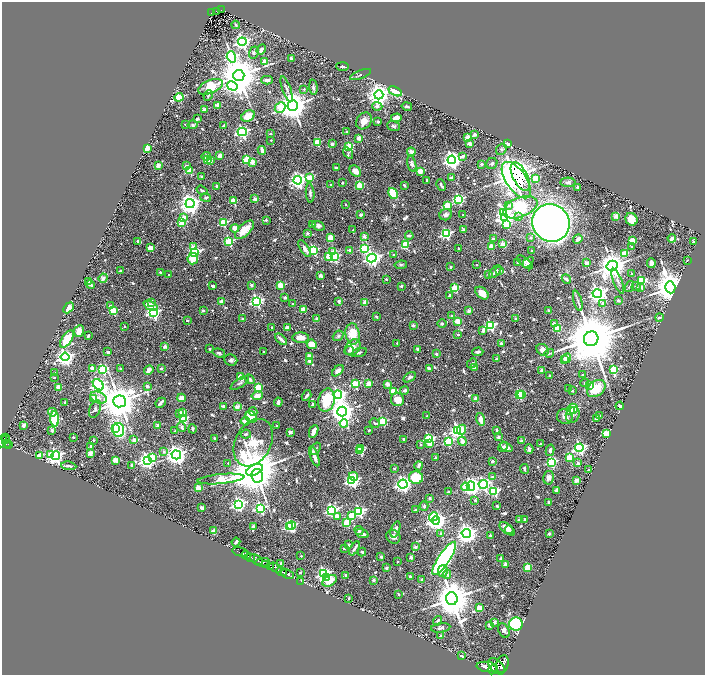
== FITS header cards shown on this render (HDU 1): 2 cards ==
NAXIS1  =                 1406
NAXIS2  =                 1345

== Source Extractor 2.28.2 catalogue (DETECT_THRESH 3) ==
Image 1406 x 1345 px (HDU 1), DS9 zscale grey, zoomed out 1/2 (1 PNG px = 2 x 2 image px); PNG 707 x 677 px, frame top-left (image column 2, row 1345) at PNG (2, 2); each listed source drawn as its Kron ellipse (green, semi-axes under 4 px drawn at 4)
Background 1.2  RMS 0.031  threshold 0.0943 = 3 sigma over >= 5 px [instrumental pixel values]
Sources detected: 818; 38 cannot appear on this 1/2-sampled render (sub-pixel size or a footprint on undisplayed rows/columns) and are neither listed nor drawn; of the other 780, the 500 brightest by FLUX_AUTO listed and drawn (280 fainter detections omitted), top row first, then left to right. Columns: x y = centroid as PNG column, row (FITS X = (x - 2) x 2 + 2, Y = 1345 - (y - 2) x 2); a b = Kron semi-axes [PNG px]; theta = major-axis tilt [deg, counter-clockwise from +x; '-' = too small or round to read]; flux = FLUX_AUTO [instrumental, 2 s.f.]
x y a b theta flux
221 10 3 2 - 69
217 11 3 2 - 93
212 13 3 3 - 96
236 25 4 3 - 10
242 42 4 4 - 1900
261 49 5 3 - 27
254 53 6 4 69 19
231 57 5 4 - 1200
291 59 2 2 - 62
265 61 4 2 - 130
343 66 6 3 -1 13
239 75 5 5 - 28000
361 75 11 3 22 11
267 80 6 3 -1 23
232 86 5 4 - 810
210 87 13 6 23 370
313 87 7 4 -86 19
287 89 13 3 -70 20
304 89 2 2 - 13
395 91 7 3 -28 110
208 95 5 3 - 11
379 95 4 4 - 5200
179 97 5 3 - 310
217 105 3 3 - 52
293 105 5 5 - 14000
377 106 5 4 - 21
407 106 5 2 - 16
280 107 6 4 48 190
204 110 2 2 - 75
248 116 7 5 27 94
396 118 5 4 - 34
197 119 3 2 - 10
364 121 9 7 51 70
378 121 4 3 - 11
186 125 2 2 - 11
192 125 5 4 - 11
224 125 2 2 - 34
393 126 7 4 -20 15
347 131 2 2 - 25
242 132 4 4 - 1300
270 134 2 2 - 14
475 134 2 2 - 60
359 138 2 2 - 110
468 138 3 3 - 210
271 140 2 2 - 12
317 142 3 3 - 230
508 143 2 2 - 110
332 144 3 2 - 34
469 144 3 2 - 81
349 146 3 3 - 350
147 148 3 2 - 200
501 149 6 5 - 15
262 150 4 2 - 33
411 152 4 4 - 36
348 153 6 4 -55 12
220 155 3 3 - 41
206 156 5 3 - 36
463 156 4 2 - 50
207 159 3 2 - 320
247 160 3 3 - 420
452 160 4 4 - 3300
210 161 4 2 - 41
252 162 2 2 - 110
492 163 6 5 - 14
412 164 8 4 -75 24
481 164 2 2 - 48
158 166 2 2 - 110
186 166 2 2 - 40
336 168 2 2 - 30
190 171 3 3 - 220
355 171 6 5 - 53
420 171 3 2 - 160
520 176 15 7 -63 4000
202 177 2 2 - 36
310 178 3 3 - 190
451 178 3 3 - 16
535 178 3 3 - 190
298 180 4 4 - 2700
427 180 3 3 - 10
516 180 21 10 -55 6600
568 182 7 4 1 24
342 183 2 2 - 13
331 185 2 2 - 23
360 185 3 3 - 260
404 185 3 2 - 11
441 185 6 3 -63 12
216 186 2 2 - 25
577 187 2 2 - 35
202 190 6 2 -33 14
310 193 10 3 -86 18
393 193 6 4 -60 200
206 198 5 4 - 10
255 199 2 2 - 69
459 199 4 3 - 860
234 201 3 2 - 210
190 204 4 4 - 5300
345 204 2 2 - 11
447 205 3 3 - 270
509 205 4 3 - 17
520 207 18 10 22 500
504 213 3 3 - 740
361 215 2 2 - 62
446 215 6 5 - 23
463 215 2 2 - 14
616 216 2 2 - 120
184 217 4 3 - 42
505 217 4 3 - 2400
518 217 3 3 - 21
631 219 6 5 - 86
266 220 3 3 - 11
182 223 3 3 - 240
223 223 3 3 - 360
551 223 19 18 - 6300
312 224 2 2 - 16
506 225 4 3 - 230
318 226 7 4 -24 21
235 228 4 4 - 45
245 230 12 5 44 100
353 230 2 2 - 11
463 230 2 2 - 39
308 233 2 2 - 47
446 234 4 3 - 850
364 236 2 2 - 77
409 236 4 3 - 15
330 237 2 2 - 170
530 238 3 2 - 11
672 238 4 2 - 46
493 239 2 2 - 42
578 239 5 3 - 33
138 241 2 2 - 37
229 241 3 3 - 470
632 241 3 2 - 180
694 242 2 2 - 66
405 244 3 3 - 230
503 244 3 2 - 120
491 246 2 2 - 77
194 247 3 3 - 54
632 247 2 2 - 15
151 248 2 2 - 130
364 248 3 3 - 380
458 248 2 2 - 15
304 249 9 4 -59 31
313 250 3 3 - 520
349 250 2 2 - 47
532 250 2 2 - 13
333 251 3 3 - 40
194 252 4 3 - 790
624 253 3 3 - 150
394 255 2 2 - 19
329 256 3 3 - 260
334 257 3 3 - 710
372 258 4 4 - 2900
193 259 6 5 - 160
687 260 2 2 - 13
525 262 9 4 -40 15
528 262 6 3 45 14
518 263 2 2 - 44
587 263 2 2 - 85
651 263 5 3 - 33
401 265 6 4 9 11
477 265 2 2 - 11
612 266 5 5 - 11000
451 267 2 2 - 32
120 271 2 2 - 18
500 271 2 2 - 16
160 272 2 2 - 22
495 272 7 3 48 23
632 274 3 3 - 12
169 275 2 2 - 15
320 275 4 3 - 18
488 275 2 2 - 38
103 278 4 4 - 25
386 279 2 2 - 21
566 279 5 3 - 15
642 280 3 3 - 320
618 281 13 3 -69 18
89 282 3 3 - 14
90 285 4 3 - 27
251 285 2 2 - 33
281 285 3 3 - 250
213 286 3 2 - 16
401 286 2 2 - 26
629 286 6 3 55 14
636 286 4 3 - 11
641 287 2 2 - 66
670 287 6 5 - 17000
455 288 3 3 - 320
482 293 7 5 -42 76
597 294 5 4 - 3300
450 295 2 2 - 28
285 297 2 2 - 36
618 300 2 2 - 45
257 301 4 4 - 1200
339 301 2 2 - 41
578 301 10 2 -75 12
222 302 2 2 - 120
365 302 2 2 - 93
152 303 2 2 - 40
603 303 2 2 - 32
293 304 2 2 - 26
110 306 2 2 - 28
151 306 8 3 -26 89
68 308 6 4 47 68
303 309 2 2 - 150
549 310 2 2 - 44
113 311 3 3 - 340
203 311 2 2 - 21
469 311 2 2 - 71
153 312 4 3 - 1800
376 316 2 2 - 21
452 316 2 2 - 29
659 318 4 3 - 12
243 319 2 2 - 27
317 319 2 2 - 62
516 319 2 2 - 14
187 320 2 2 - 20
457 321 3 2 - 140
442 323 4 4 - 12
554 324 2 2 - 45
413 325 2 2 - 55
490 325 4 3 - 820
124 326 2 2 - 14
272 327 2 2 - 16
287 328 3 3 - 49
557 329 3 2 - 190
483 330 2 2 - 51
79 331 6 5 - 55
353 334 11 7 -82 150
458 334 2 2 - 19
88 336 3 2 - 9.9
338 336 6 4 40 12
301 338 8 5 -2 65
67 339 10 5 55 200
281 339 7 2 -43 30
591 339 7 7 - 72000
397 343 2 2 - 11
501 343 2 2 - 54
312 344 5 4 - 71
165 346 2 2 - 81
353 347 9 6 49 51
210 349 2 2 - 24
418 349 4 4 - 10
543 350 6 5 - 47
264 351 2 2 - 19
349 351 5 4 - 11
108 352 2 2 - 39
359 352 8 3 17 13
478 352 5 2 - 16
219 353 6 4 -19 13
549 353 5 3 - 11
436 354 2 2 - 32
65 357 4 4 - 2900
310 357 4 4 - 68
566 358 5 4 - 67
496 359 3 3 - 13
564 359 2 2 - 12
231 360 6 5 - 22
309 361 3 3 - 24
472 363 5 3 - 12
474 367 4 2 - 10
92 368 4 3 - 29
120 368 2 2 - 12
161 368 2 2 - 34
103 369 3 3 - 560
429 369 3 2 - 47
149 370 5 3 - 39
613 370 4 3 - 270
338 371 7 4 42 37
541 371 3 3 - 20
55 372 2 2 - 11
582 375 2 2 - 23
549 376 2 2 - 20
240 377 3 3 - 150
409 377 7 3 31 15
54 378 2 2 - 11
250 379 5 3 - 19
240 383 11 3 35 15
369 383 3 2 - 130
585 383 4 4 - 13
355 384 3 3 - 350
387 384 2 2 - 93
98 385 6 4 -46 2400
590 385 3 2 - 64
147 386 3 2 - 17
59 387 4 3 - 82
258 387 3 3 - 260
569 389 2 2 - 14
596 389 10 7 37 200
405 390 4 3 - 16
393 391 3 3 - 200
572 391 2 2 - 17
306 395 6 2 56 17
338 395 4 4 - 2000
519 395 3 3 - 430
521 395 2 2 - 110
257 396 5 4 - 70
99 397 8 5 -21 35
94 398 3 2 - 140
181 398 4 3 - 46
476 398 3 3 - 33
397 399 7 6 - 78
326 400 11 8 76 300
120 401 6 6 - 22000
65 402 2 2 - 36
278 402 4 3 - 19
161 403 5 2 - 21
313 404 2 2 - 29
223 406 3 2 - 16
620 406 4 3 - 11
237 407 2 2 - 110
95 409 9 5 67 22
573 409 5 4 - 200
571 410 3 3 - 160
52 412 4 3 - 43
183 412 4 3 - 27
253 412 4 3 - 38
342 412 5 5 - 7800
180 413 3 2 - 35
573 415 8 6 64 22
427 416 2 2 - 13
565 416 8 7 - 39
600 416 3 3 - 24
251 417 6 5 - 130
183 418 3 3 - 480
596 418 4 3 - 18
55 419 7 4 -87 270
481 419 6 3 -74 56
245 421 5 3 - 57
383 421 3 3 - 420
344 423 4 3 - 250
375 423 5 3 - 11
24 425 3 3 - 17
158 425 2 2 - 76
277 426 2 2 - 28
182 427 5 3 - 18
115 429 4 3 - 250
192 429 5 3 - 9.9
52 430 2 2 - 37
118 430 7 5 -81 590
369 430 2 2 - 15
457 430 4 3 - 2100
462 430 5 4 - 82
496 430 2 2 - 18
175 431 2 2 - 14
314 431 7 3 67 53
290 432 2 2 - 58
246 434 5 4 - 13
606 434 3 3 - 460
5 437 3 2 - 260
73 437 2 2 - 18
498 437 2 2 - 52
215 438 2 2 - 17
5 439 4 2 - 390
403 439 2 2 - 19
428 439 4 3 - 1100
93 440 2 2 - 14
134 440 2 2 - 82
2 441 6 3 65 560
448 441 4 3 - 510
462 441 5 2 - 94
521 441 2 2 - 39
253 443 25 17 62 990
430 443 3 2 - 63
6 444 4 2 - 150
420 444 2 2 - 17
540 444 2 2 - 11
9 445 3 2 - 270
91 446 2 2 - 46
503 447 5 3 - 22
506 447 6 4 -21 39
360 448 3 2 - 180
579 448 4 4 - 1500
316 449 7 3 58 12
529 449 4 3 - 29
550 450 6 3 77 21
164 451 3 3 - 17
360 451 3 3 - 330
90 453 2 2 - 140
50 454 4 3 - 51
40 455 3 2 - 170
176 455 5 4 - 4700
56 456 4 4 - 2000
314 456 10 3 -70 50
569 457 3 3 - 210
153 458 4 3 - 190
435 458 3 2 - 10
116 460 2 2 - 150
147 460 4 4 - 2300
492 461 2 2 - 37
552 462 4 3 - 620
228 463 2 2 - 11
578 463 2 2 - 61
132 465 3 3 - 11
69 466 7 3 -7 13
419 466 4 3 - 46
394 468 2 2 - 19
524 469 5 2 - 13
255 470 9 5 24 37000
589 470 2 2 - 23
257 476 7 6 - 3300
353 476 4 2 - 56
416 477 7 6 - 250
492 477 2 2 - 25
549 478 7 5 78 35
221 479 23 5 5 570
352 480 4 4 - 1800
576 480 3 3 - 56
403 484 4 4 - 2700
483 484 5 4 - 1400
471 486 4 3 - 3800
465 487 4 3 - 230
198 488 3 2 - 160
557 490 3 3 - 13
494 491 4 3 - 630
448 492 2 2 - 18
430 498 2 2 - 26
475 500 3 3 - 15
548 502 2 2 - 35
238 504 4 4 - 1700
424 506 5 3 - 9.8
497 506 2 2 - 21
201 507 3 3 - 17
260 508 4 3 - 850
332 510 4 4 - 1400
415 510 2 2 - 19
359 511 4 4 - 1100
352 515 3 3 - 130
337 516 3 2 - 61
433 517 5 4 - 200
525 519 2 2 - 30
436 520 4 4 - 4300
519 520 2 2 - 49
346 523 3 3 - 340
289 526 2 2 - 430
291 526 4 4 - 650
253 527 3 3 - 14
395 529 8 4 71 24
507 529 9 4 -38 57
509 530 4 3 - 21
214 531 4 3 - 27
359 531 5 3 - 9.9
441 533 3 2 - 18
466 533 5 4 - 4400
549 533 2 2 - 41
362 534 7 3 -18 25
490 535 2 2 - 21
393 537 7 6 - 30
236 542 4 2 - 12
349 545 2 2 - 39
415 547 2 2 - 55
344 548 2 2 - 20
354 548 8 2 59 20
240 552 8 3 -14 330
362 552 4 3 - 12
246 555 4 2 - 1500
301 556 2 2 - 11
381 556 3 3 - 15
251 557 3 2 - 770
411 557 2 2 - 56
444 558 20 5 56 1900
256 559 7 3 -37 3800
501 559 2 2 - 26
397 561 2 2 - 14
262 562 8 3 4 1400
281 563 2 2 - 39
266 564 3 2 - 430
505 564 2 2 - 77
271 567 4 2 - 910
527 567 3 3 - 190
275 568 6 3 -30 940
386 568 2 2 - 40
443 571 6 5 - 39
281 572 5 2 - 1900
300 572 2 2 - 19
287 574 6 2 -25 1900
324 574 4 3 - 1500
447 574 4 4 - 18
345 575 2 2 - 32
410 576 2 2 - 27
327 577 3 2 - 230
422 579 2 2 - 47
373 580 2 2 - 44
301 581 2 1 - 48
330 581 8 5 28 120
398 594 2 2 - 13
349 598 2 2 - 13
452 599 6 6 - 24000
479 608 3 3 - 140
438 621 5 3 - 16
494 622 2 2 - 46
516 624 7 6 - 480
490 625 2 2 - 87
441 628 10 4 7 17
504 630 8 5 -64 21
441 635 2 2 - 33
461 656 3 2 - 19
502 664 9 6 73 6400
497 666 10 6 -43 6100
487 667 10 5 -9 12000
492 670 4 3 - 2000
At the frame edge (FLAGS 8, measured only in part): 1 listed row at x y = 2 441
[280 fainter detections neither listed nor drawn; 38 sub-pixel or undisplayed-footprint detections neither listed nor drawn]